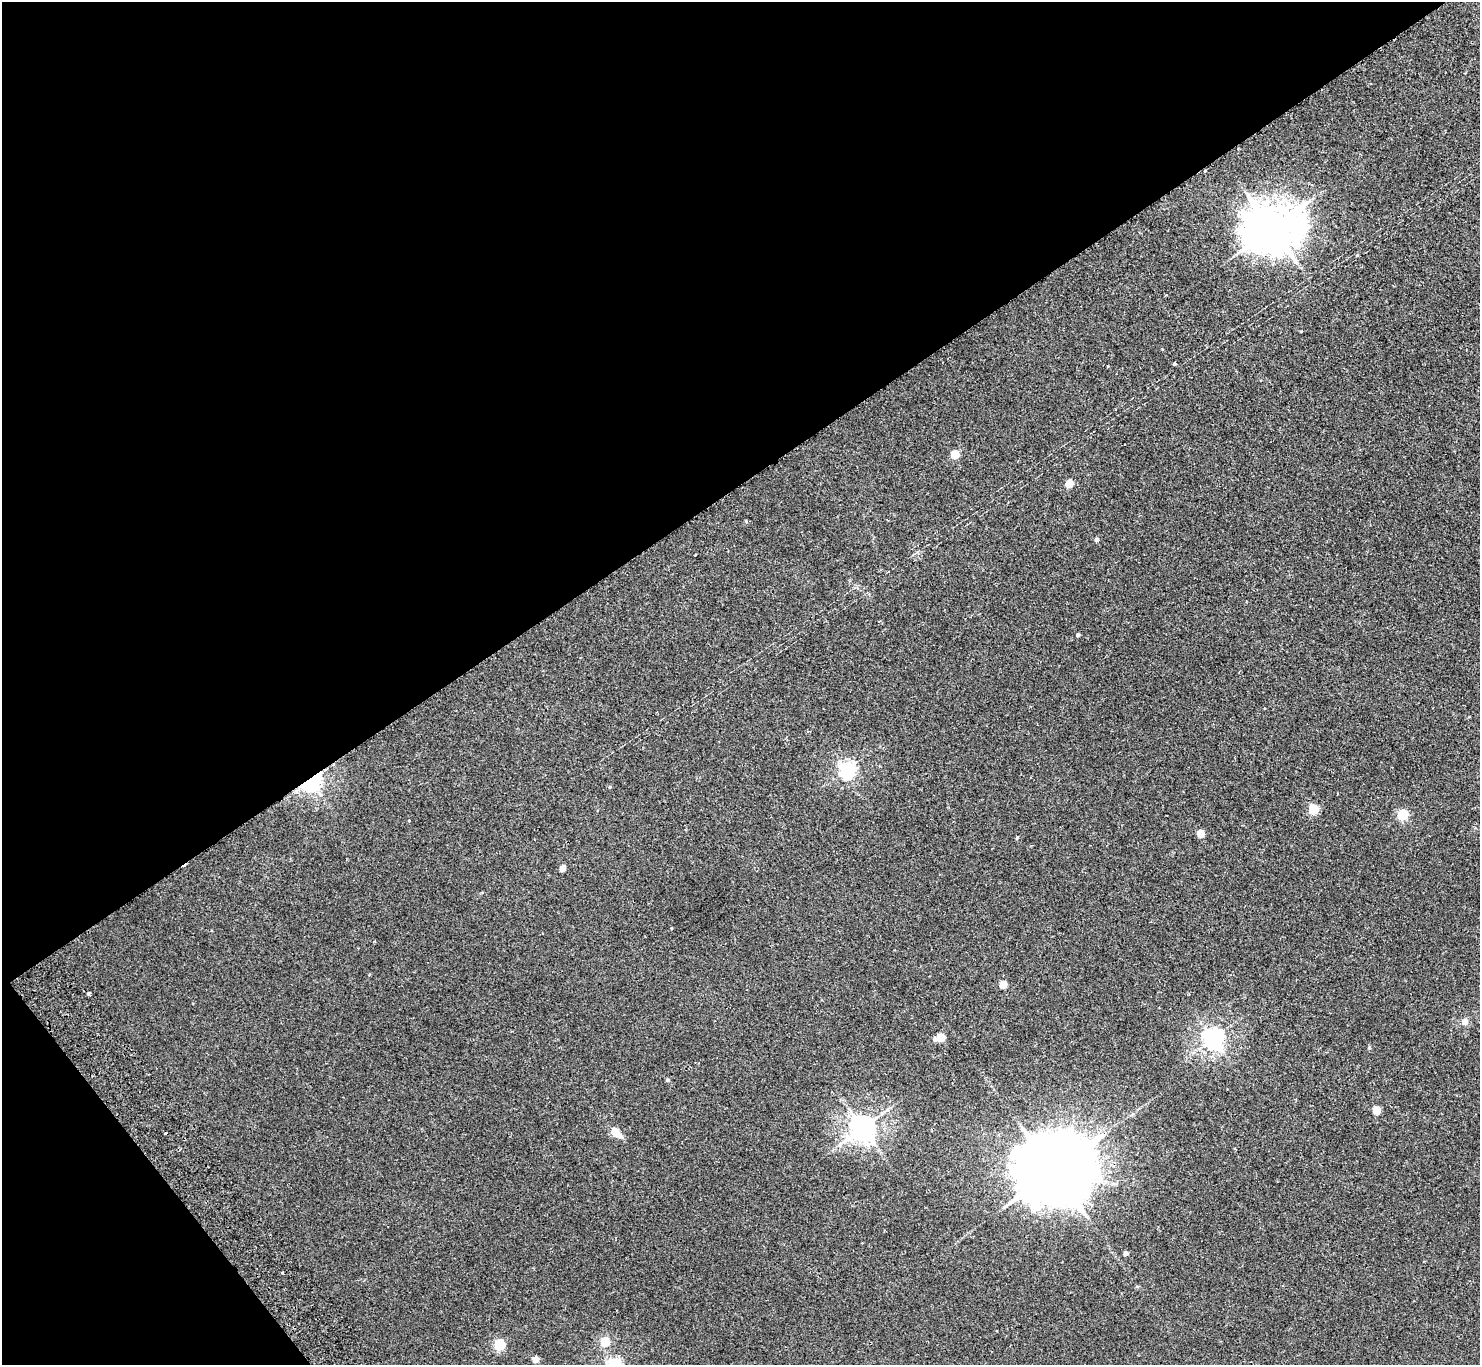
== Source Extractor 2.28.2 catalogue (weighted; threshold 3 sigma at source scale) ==
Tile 5 of 4 x 4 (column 1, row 2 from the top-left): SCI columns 53-1530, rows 3061-4423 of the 6013 x 5985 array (HDU 1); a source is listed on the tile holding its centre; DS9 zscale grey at full resolution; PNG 1482 x 1367 px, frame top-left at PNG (2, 2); no overlay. Shown black and unused: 38% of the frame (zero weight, under 2 of 3 exposures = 3% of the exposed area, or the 3 px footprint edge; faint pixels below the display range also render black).
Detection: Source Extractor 2.28.2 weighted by HDU 2 'WHT'; one run over the whole footprint, this tile lists its part. Background 0.0251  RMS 0.0068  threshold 0.0306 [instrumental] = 3 sigma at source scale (4.5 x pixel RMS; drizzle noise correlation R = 1.50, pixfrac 1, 0.05/0.05 arcsec/px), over >= 5 px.
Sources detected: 33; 2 cosmic-ray / hot-pixel residue — not listed; the other 31 listed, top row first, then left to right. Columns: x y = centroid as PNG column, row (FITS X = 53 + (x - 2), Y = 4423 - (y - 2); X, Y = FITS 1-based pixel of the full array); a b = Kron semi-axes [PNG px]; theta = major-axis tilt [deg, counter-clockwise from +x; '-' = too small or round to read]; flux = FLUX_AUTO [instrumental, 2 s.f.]
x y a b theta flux
1272 229 15 13 15 2700
1174 363 3 3 - 1.6
955 454 5 5 - 19
1069 484 5 4 - 15
1096 540 4 4 - 2.3
1078 635 4 4 - 1.2
847 769 6 6 - 190
311 781 7 5 43 360
610 787 5 4 - 0.69
1313 809 5 5 - 36
1402 815 5 5 - 49
1201 833 5 4 - 13
1017 838 5 4 - 0.7
563 868 5 4 - 7.2
672 928 4 2 - 0.41
1003 984 5 4 - 15
89 994 4 3 - 5.8
1464 1022 8 8 - 3.3
941 1037 5 5 - 19
1213 1038 7 7 - 360
935 1039 6 5 - 1.5
667 1080 4 4 - 1
1376 1110 5 5 - 15
862 1128 8 7 - 620
615 1132 9 6 -42 8.9
1054 1171 22 17 26 8600
1126 1253 4 4 - 2.8
605 1342 5 5 - 30
499 1345 5 5 - 51
535 1359 4 4 - 7
613 1364 6 5 - 130
Overlapping masked pixels (flux is a lower limit): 1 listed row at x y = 311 781
Isophote crosses this tile's border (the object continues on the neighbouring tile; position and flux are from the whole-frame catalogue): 1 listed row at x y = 613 1364
Unlisted compact peaks at least as high as the median listed source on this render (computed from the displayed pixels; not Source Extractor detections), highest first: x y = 1369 1048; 1108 366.